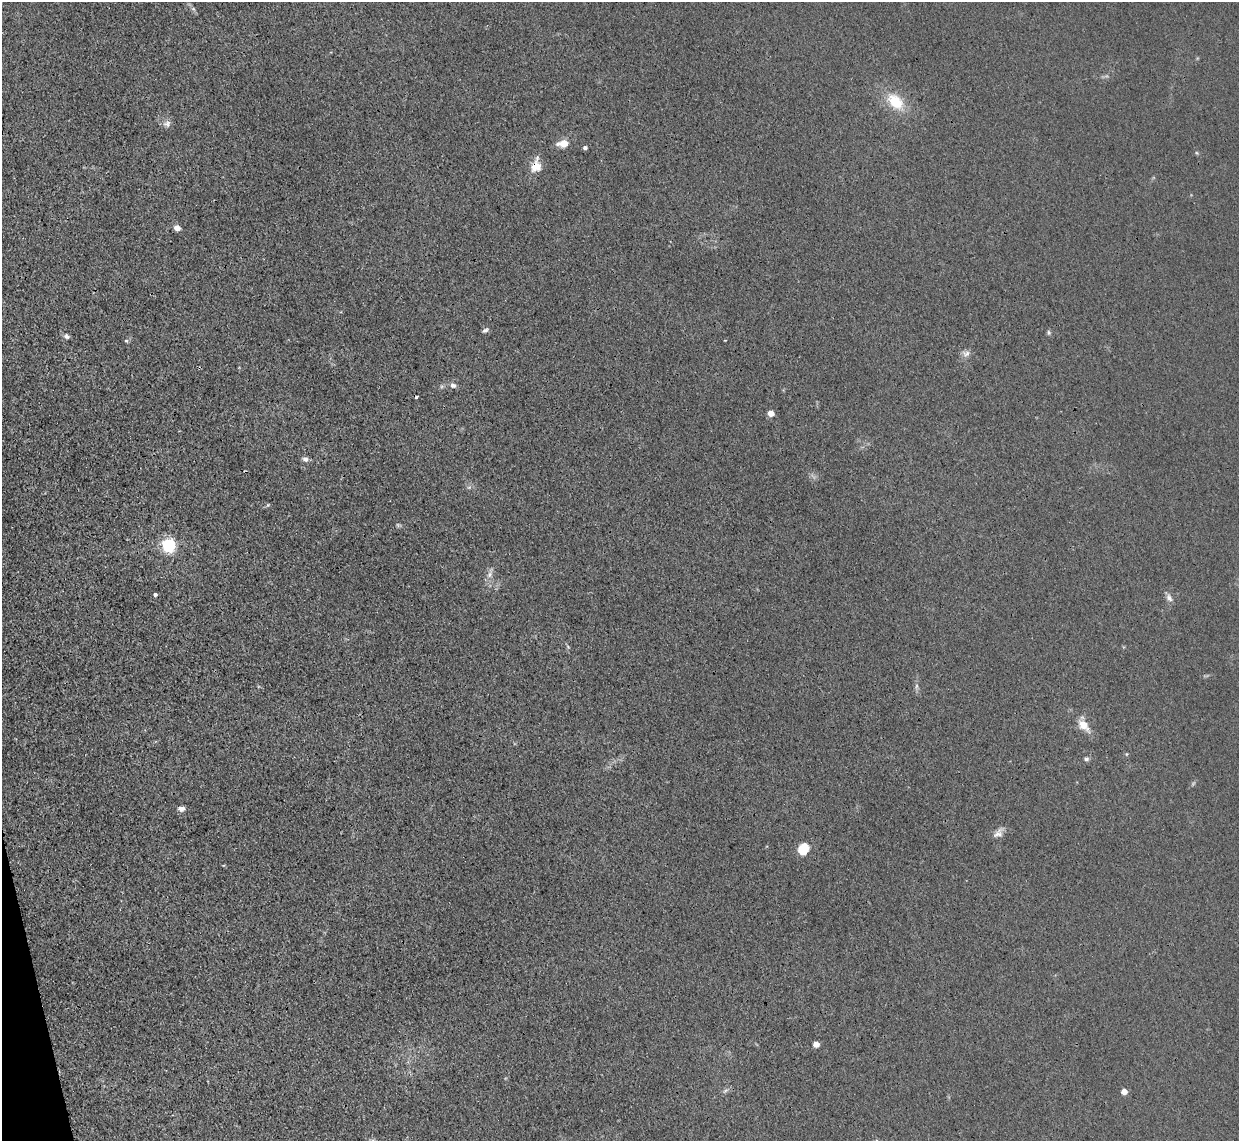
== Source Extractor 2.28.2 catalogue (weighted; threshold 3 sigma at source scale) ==
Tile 7 of 4 x 4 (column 3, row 2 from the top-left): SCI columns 2502-3738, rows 2431-3569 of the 5002 x 4979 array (HDU 1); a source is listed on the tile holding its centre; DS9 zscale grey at full resolution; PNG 1241 x 1143 px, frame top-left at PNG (2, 2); no overlay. Shown black and unused: <1% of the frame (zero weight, under 3 of 4 exposures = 3% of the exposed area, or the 3 px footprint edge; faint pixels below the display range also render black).
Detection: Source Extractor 2.28.2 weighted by HDU 2 'WHT'; one run over the whole footprint, this tile lists its part. Background 0.0232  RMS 0.004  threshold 0.018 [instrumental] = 3 sigma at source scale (4.5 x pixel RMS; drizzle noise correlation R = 1.50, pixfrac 1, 0.05/0.05 arcsec/px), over >= 5 px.
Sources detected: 35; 1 too faint to see at this stretch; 2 cosmic-ray / hot-pixel residue — not listed; the other 32 listed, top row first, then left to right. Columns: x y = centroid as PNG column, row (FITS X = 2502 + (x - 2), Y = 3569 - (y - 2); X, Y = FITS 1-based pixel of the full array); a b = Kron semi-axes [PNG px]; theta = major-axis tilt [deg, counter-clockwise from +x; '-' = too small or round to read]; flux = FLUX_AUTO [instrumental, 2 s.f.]
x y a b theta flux
193 9 7 5 -44 0.89
896 102 24 15 -46 13
167 124 10 9 - 1.9
563 143 10 6 6 5.4
585 148 4 4 - 1.1
1197 153 6 3 -70 0.46
536 166 18 12 78 5.7
177 228 5 4 - 4.2
485 330 8 5 27 1
1049 332 7 5 -88 0.74
67 336 8 6 -32 1.2
126 341 5 4 - 0.55
966 354 11 9 12 2
453 385 8 6 -21 1.5
442 386 6 4 18 0.69
771 413 5 4 - 5.6
305 459 8 6 -26 1.5
268 505 6 5 - 0.52
399 525 6 5 - 0.62
169 545 6 6 - 93
489 574 10 7 49 2
1169 598 11 7 -58 1.8
916 686 6 4 71 0.75
1083 725 16 9 -50 5.7
1126 754 5 3 - 0.39
1086 759 7 5 -11 1
181 809 8 6 6 1.8
998 833 16 9 46 2.6
803 849 12 9 65 9.3
816 1044 5 4 - 5.2
726 1090 8 4 30 0.98
1124 1091 5 4 - 5.2
Overlapping masked pixels (flux is a lower limit): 1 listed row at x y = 536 166